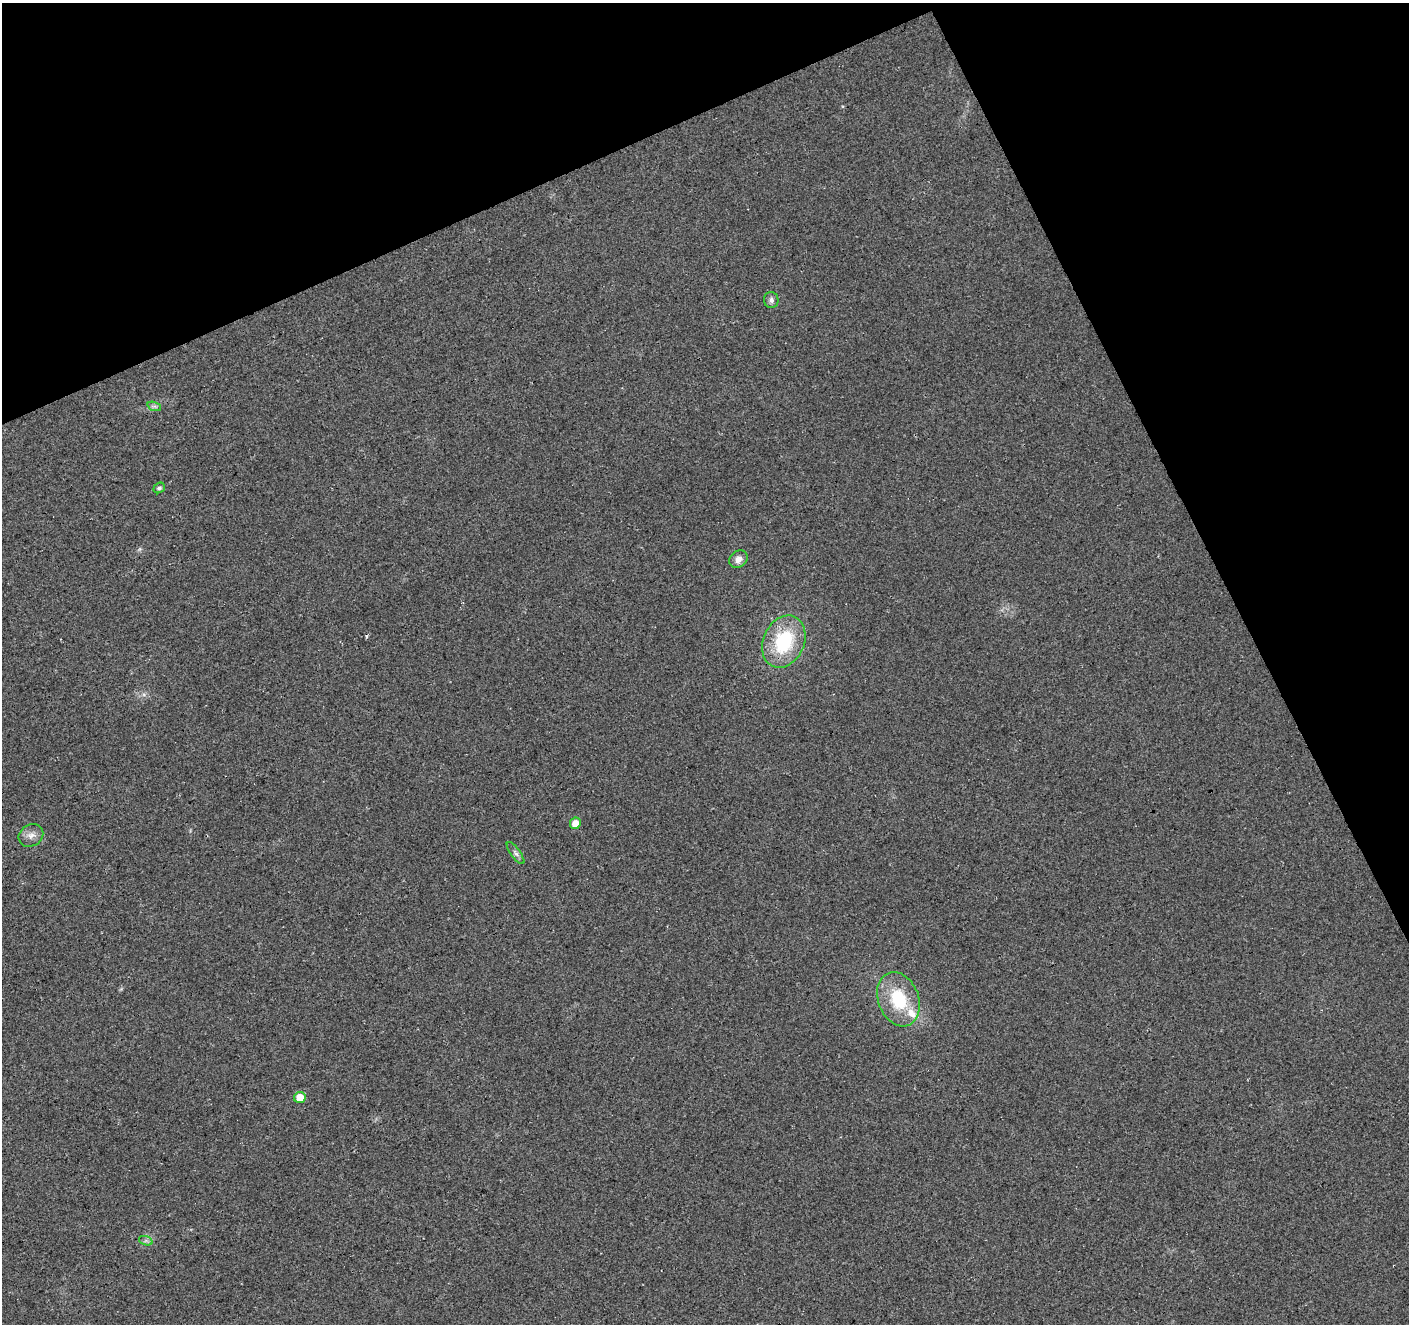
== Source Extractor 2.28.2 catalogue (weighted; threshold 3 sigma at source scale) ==
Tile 3 of 4 x 4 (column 3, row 1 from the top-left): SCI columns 2872-4278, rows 4140-5461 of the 5739 x 5578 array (HDU 1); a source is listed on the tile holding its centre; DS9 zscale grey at full resolution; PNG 1411 x 1326 px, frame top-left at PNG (2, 3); each listed source drawn as its Kron ellipse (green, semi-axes under 4 px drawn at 4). Shown black and unused: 23% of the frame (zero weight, under 3 of 4 exposures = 5% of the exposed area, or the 3 px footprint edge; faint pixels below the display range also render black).
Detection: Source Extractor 2.28.2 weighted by HDU 2 'WHT'; one run over the whole footprint, this tile lists its part. Background 0.041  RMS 0.0074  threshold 0.0333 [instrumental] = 3 sigma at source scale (4.5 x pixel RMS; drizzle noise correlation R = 1.50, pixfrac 1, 0.0396/0.0396 arcsec/px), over >= 5 px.
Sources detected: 13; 1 cosmic-ray / hot-pixel residue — neither listed nor drawn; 1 inside a brighter listed object's ellipse — not listed separately; the other 11 listed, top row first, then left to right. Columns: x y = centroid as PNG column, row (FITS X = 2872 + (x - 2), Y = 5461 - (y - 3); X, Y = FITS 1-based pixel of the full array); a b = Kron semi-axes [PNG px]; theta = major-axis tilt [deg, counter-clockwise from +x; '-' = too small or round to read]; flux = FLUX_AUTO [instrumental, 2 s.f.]
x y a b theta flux
771 300 8 7 - 2.6
154 406 7 4 -18 1.5
159 488 6 5 - 2
738 559 10 8 41 4.5
784 642 27 20 65 50
575 823 6 5 - 8.2
31 835 13 10 32 5.2
515 853 13 4 -53 2.4
898 999 28 20 -69 36
300 1097 6 5 - 13
146 1241 7 4 -18 1.6